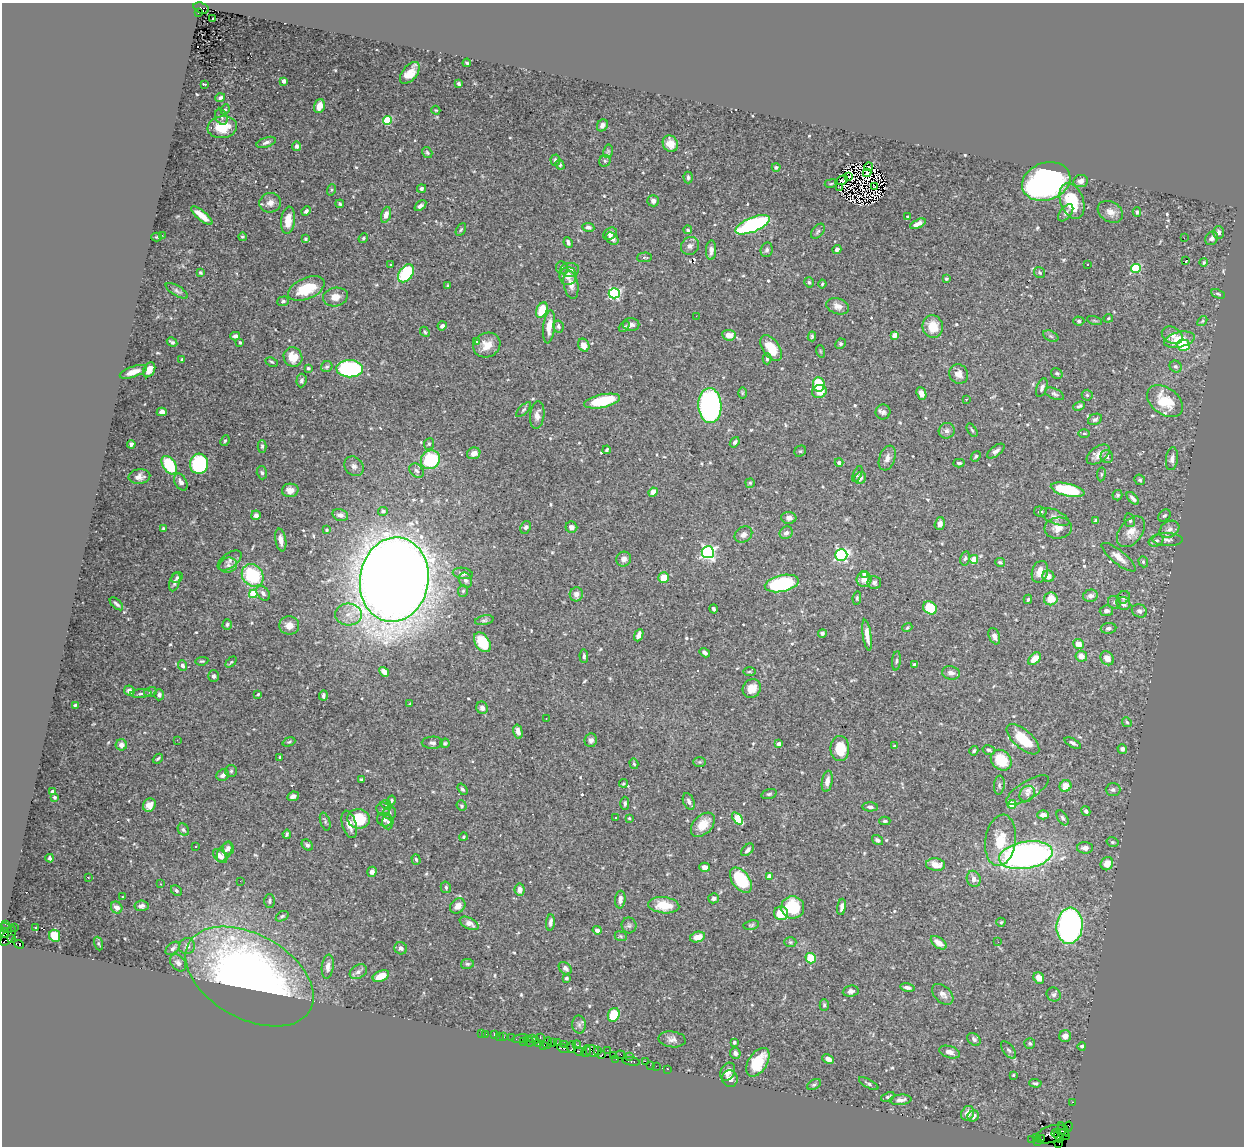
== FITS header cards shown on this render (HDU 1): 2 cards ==
NAXIS1  =                 1242
NAXIS2  =                 1144

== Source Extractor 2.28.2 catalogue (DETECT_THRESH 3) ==
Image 1242 x 1144 px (HDU 1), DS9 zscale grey, 1 PNG px = 1 image px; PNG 1246 x 1148 px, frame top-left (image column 1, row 1144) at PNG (2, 3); each listed source drawn as its Kron ellipse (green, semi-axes under 4 px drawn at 4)
Background 0.838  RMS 0.017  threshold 0.0511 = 3 sigma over >= 5 px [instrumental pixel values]
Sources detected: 613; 10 with non-positive FLUX_AUTO (blend fragments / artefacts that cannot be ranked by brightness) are neither listed nor drawn; of the other 603, the 500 brightest by FLUX_AUTO listed and drawn (103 fainter detections omitted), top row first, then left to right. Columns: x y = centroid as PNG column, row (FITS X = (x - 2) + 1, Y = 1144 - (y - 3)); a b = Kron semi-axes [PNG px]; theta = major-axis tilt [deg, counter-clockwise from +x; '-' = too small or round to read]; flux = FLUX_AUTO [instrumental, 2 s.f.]
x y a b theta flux
201 8 8 5 -17 450
198 13 3 3 - 150
213 19 3 3 - 3.9
467 63 4 3 - 1.7
410 73 13 7 49 15
284 81 4 3 - 8.2
204 84 4 2 - 1.5
459 84 4 3 - 2.2
220 98 5 3 - 3.6
319 106 7 5 72 8.4
225 109 5 4 - 1.6
436 110 4 4 - 1.3
221 117 8 5 -68 2.5
387 120 4 4 - 53
602 125 6 5 - 4.2
222 127 15 11 8 28
266 142 10 5 19 4
670 144 9 7 -64 14
297 146 4 4 - 4.1
608 151 7 5 78 2
427 152 6 4 -56 1.9
555 160 5 5 - 2.8
605 161 6 5 - 2.4
560 165 5 4 - 2.2
776 167 4 3 - 2.3
869 167 4 2 - 2.6
867 173 4 2 - 1.5
849 176 2 2 - 1.3
688 178 6 4 -88 2.5
842 180 6 2 25 2.1
1046 181 25 18 19 410
1080 181 7 6 - 4.9
831 183 6 3 9 1.3
874 186 3 3 - 4
840 187 3 2 - 1.5
422 188 4 4 - 3
331 190 6 4 71 1.4
653 201 6 5 - 4.8
1072 201 18 11 -69 45
270 203 11 10 - 7.4
340 204 4 3 - 1.8
420 206 7 4 38 3.5
306 211 5 4 - 2.9
1110 212 13 10 -31 8.8
1137 212 4 3 - 1.6
1066 213 10 5 52 3.2
202 215 13 4 -39 13
386 215 8 4 73 7
908 217 3 3 - 1.7
288 220 14 7 83 14
918 224 8 4 24 6.7
752 225 18 7 23 180
588 227 6 4 -8 3.4
461 230 7 4 61 1.8
688 230 4 4 - 2.1
818 231 9 5 51 2.5
1219 232 6 5 - 3.9
610 234 7 5 32 4.8
162 235 3 2 - 3.1
157 237 5 4 - 1.3
242 237 4 3 - 1.3
363 238 5 4 - 1.5
1184 238 2 2 - 14
1212 238 7 6 - 3.2
306 239 4 3 - 1.8
612 239 7 5 -44 7
568 242 5 3 - 4
690 246 9 8 - 5.4
711 250 10 5 87 5.4
767 250 7 6 - 3.2
837 250 4 3 - 3.2
645 257 7 5 2 2.6
1186 260 3 3 - 28
1204 262 4 3 - 1.8
391 264 3 3 - 3.8
1087 264 3 2 - 3.3
562 268 6 6 - 2.6
1136 268 5 4 - 70
570 270 9 7 -1 6.1
200 272 4 3 - 1.5
406 273 10 6 52 80
1039 273 6 5 - 1.7
568 276 9 8 - 12
946 279 4 3 - 1.3
809 282 5 4 - 2.1
822 284 4 4 - 1.6
571 285 14 7 -79 8
448 286 4 3 - 1.6
306 289 19 10 23 38
177 291 12 5 -32 3.1
614 293 5 5 - 130
1218 294 7 4 -22 1.8
335 297 12 9 11 11
283 301 6 4 19 2.3
838 306 11 8 -17 7.1
542 310 8 5 65 28
696 316 2 2 - 3.9
1108 318 5 4 - 1.3
1094 320 8 3 -19 1.4
1079 321 5 4 - 2.1
1202 321 5 4 - 1.5
631 324 8 6 -1 4.5
442 326 5 4 - 3.2
558 326 6 5 - 2.6
549 327 17 6 83 15
624 327 6 3 40 1.7
933 327 11 10 - 20
425 332 5 4 - 1.6
729 335 7 5 -7 12
894 335 4 4 - 6.7
1172 335 11 8 -28 7.9
235 336 5 4 - 3.7
812 336 5 3 - 1.6
1051 336 8 5 -25 2.5
1179 340 15 7 13 21
477 341 3 3 - 3.3
172 342 5 3 - 2.5
240 342 3 3 - 1.4
840 344 5 5 - 1.9
487 345 14 12 28 15
584 345 7 5 -63 10
1183 345 6 5 - 36
771 348 14 8 -54 23
820 351 6 4 -71 1.3
293 357 10 9 - 18
182 359 4 3 - 1.6
767 359 5 4 - 2.1
272 362 6 3 -26 1.5
327 367 6 5 - 2.3
1176 367 6 5 - 2.3
308 368 4 4 - 3.2
350 369 13 8 -2 120
149 370 8 5 61 10
133 372 14 5 19 11
1057 373 6 5 - 2.2
959 374 10 9 - 7
301 380 7 5 86 2.9
819 384 7 6 - 39
1042 388 10 5 69 3.9
819 391 7 6 - 16
742 393 6 4 89 1.4
921 393 6 4 -68 6
1054 394 10 5 -24 3
1087 395 5 5 - 1.7
966 399 3 2 - 1.4
602 401 18 6 12 48
1165 401 20 13 -36 38
710 405 17 11 -87 300
1079 406 6 4 22 2.4
523 410 9 4 45 2.2
162 412 5 4 - 6.1
883 412 7 7 - 3.4
537 415 14 7 82 7
1095 419 7 5 23 3.2
972 430 7 3 -58 1.6
947 431 8 7 - 4.2
1084 433 6 4 -1 1.3
225 441 6 4 66 1.6
735 442 5 4 - 3
131 444 4 3 - 2.4
429 444 6 4 67 1.9
262 446 6 4 -90 2.1
607 450 4 3 - 1.8
800 451 6 5 - 1.6
996 451 10 5 38 3.9
474 453 7 5 20 8.8
1098 454 13 7 37 8.6
976 456 6 4 51 2
1107 457 6 6 - 3.2
887 458 13 8 70 6.6
1172 459 11 6 82 5.1
430 460 10 9 - 72
839 463 4 4 - 4.2
959 463 5 3 - 1.9
199 464 10 9 - 110
169 465 10 6 -56 62
354 466 10 9 - 5.3
416 471 8 6 -43 3.2
262 473 7 5 -73 2.4
857 474 8 4 68 2
1101 474 7 3 82 1.5
139 477 11 7 6 6
860 478 6 5 - 4.6
1140 480 5 5 - 2.2
181 482 9 6 -61 5.9
750 483 5 5 - 1.5
290 490 8 6 5 7.5
1068 490 17 6 -13 73
653 492 5 4 - 7.8
1117 495 5 5 - 1.8
1133 498 8 4 -47 4
383 511 5 4 - 3.1
1040 512 6 5 - 2.9
256 515 5 5 - 4.1
340 515 8 5 -15 5
1164 516 7 5 43 2.3
1055 517 15 6 -24 5.7
789 518 8 6 -2 4.2
1130 520 7 5 -78 2.6
1095 521 4 3 - 2.2
940 523 6 5 - 4.7
526 527 6 5 - 2.6
571 527 6 5 - 5
163 528 4 4 - 1.8
1058 528 13 10 5 11
1169 529 10 8 31 5.9
327 530 3 3 - 1.4
1131 532 17 11 52 12
786 533 7 6 - 4.2
743 535 9 7 34 5.8
1167 539 15 6 -2 4.6
281 540 11 5 -80 8.3
1156 541 8 5 27 3
708 552 6 6 - 280
841 555 6 6 - 190
1119 557 21 6 -39 9.7
965 558 7 5 77 2.4
624 559 8 7 - 5.7
974 559 4 4 - 18
230 561 14 7 36 5.5
1000 562 5 4 - 2
1143 562 6 4 -70 1.9
228 565 9 7 16 4.7
1040 572 11 8 73 10
463 573 10 5 -8 4.5
864 574 4 4 - 9.8
253 575 12 10 -51 74
1048 576 6 6 - 6.4
177 577 6 4 31 1.9
664 578 5 5 - 20
864 579 7 7 - 8.4
394 580 42 34 81 3300
465 580 8 6 -65 4.1
175 582 10 5 73 3.8
782 583 17 8 12 100
874 583 7 6 - 3.3
463 591 6 5 - 1.9
263 593 8 5 -50 3.8
253 594 4 4 - 39
576 594 7 6 - 6.8
1090 596 7 6 - 6
1124 597 7 6 - 2.3
857 598 7 4 83 1.9
1028 599 5 3 - 1.7
1051 599 7 6 - 20
1114 602 7 6 - 2.9
116 604 8 3 -42 3
1123 604 7 6 - 6.5
930 608 7 6 - 39
714 609 4 3 - 2
1106 611 7 5 6 4
1139 611 8 6 -24 4.2
348 615 13 11 -4 13
484 620 9 4 11 2.5
227 624 5 4 - 2.1
289 625 10 9 - 9.8
907 628 5 4 - 1.6
1109 628 8 5 7 2.8
822 633 4 4 - 2.4
639 635 6 4 66 6.2
867 635 15 4 -82 8.9
994 636 8 5 -69 4.4
482 642 11 7 -57 38
1078 644 5 5 - 10
705 653 5 3 - 3.3
584 656 7 4 -86 2.5
1081 656 6 5 - 8.2
1107 658 7 6 - 8.2
1034 659 7 5 44 14
202 661 6 4 8 1.4
896 661 10 4 85 2.3
231 662 6 4 44 1.4
914 664 3 3 - 2.1
182 665 5 4 - 3.1
384 672 5 4 - 8.2
749 672 6 3 1 1.4
951 673 9 6 -11 5.7
213 676 6 5 - 3.1
752 688 10 8 48 12
129 691 5 5 - 5.3
150 692 6 5 - 2.1
141 694 10 3 4 2.8
258 694 3 3 - 1.6
159 695 5 5 - 2.9
323 695 5 3 - 2.8
410 704 3 2 - 1.4
75 705 4 3 - 1.8
482 708 6 5 - 6
546 719 3 2 - 1.5
1127 722 5 4 - 1.6
518 732 7 4 -75 7.2
1023 739 20 9 -41 39
177 740 3 2 - 1.3
591 740 7 6 - 3.7
289 742 6 4 21 1.6
432 743 11 6 1 3.8
445 743 5 4 - 2
1073 743 9 4 -30 3.1
779 744 4 4 - 6.8
121 745 5 5 - 7.4
895 746 4 3 - 2.3
840 749 12 9 90 32
1122 749 5 4 - 3.5
989 750 6 4 -12 2.1
974 751 5 4 - 2
280 757 3 3 - 1.4
158 759 5 3 - 2
1001 760 11 9 -45 32
700 762 6 5 - 1.6
634 764 5 4 - 1.8
231 771 6 6 - 2.1
223 775 6 5 - 4.8
361 779 3 3 - 1.8
827 781 11 5 80 7.1
623 783 4 3 - 1.3
999 785 9 5 85 2.7
1065 786 6 5 - 13
462 789 6 4 -54 2.8
1027 790 24 9 31 8.9
1113 790 7 6 - 3.4
52 792 4 3 - 4.1
769 794 8 4 15 2.1
1027 794 8 7 - 4.1
293 796 6 4 25 3.5
54 797 4 3 - 2
391 800 5 4 - 1.6
689 801 9 5 -68 3.4
625 803 7 4 89 2.6
1012 804 4 4 - 32
149 805 7 6 - 9.4
386 805 5 4 - 1.4
462 806 5 5 - 2.3
870 807 8 4 -2 2.7
383 809 7 6 - 3.4
1086 811 5 4 - 2.9
389 813 6 6 - 3.3
1043 815 6 4 1 6.1
615 817 3 3 - 3.6
629 818 3 3 - 1.4
737 818 7 4 -52 35
1063 818 8 5 -57 2.6
359 819 11 10 - 39
384 820 8 6 -25 4.5
325 821 9 4 -72 2.2
885 821 5 4 - 1.9
388 822 7 5 -86 3.1
349 824 14 7 -73 9.2
703 825 14 9 44 19
183 830 6 5 - 2.3
287 834 4 3 - 1.5
464 837 4 4 - 1.6
877 840 6 4 -33 3.1
1000 840 26 15 82 31
1112 842 6 4 -15 1.9
307 845 6 5 - 2.9
195 846 3 2 - 1.5
228 848 6 5 - 2.8
1085 848 8 5 -2 5.5
747 850 7 4 46 3.8
224 852 11 6 58 6.5
1026 855 27 13 9 400
220 856 9 5 -44 5.4
50 858 4 3 - 2.2
416 859 5 4 - 1.9
1107 864 7 6 - 13
936 865 9 6 -6 13
705 867 5 4 - 6.6
372 872 5 4 - 5.4
769 876 4 3 - 7.6
88 878 3 2 - 2.5
974 879 8 7 - 6
741 880 14 8 -53 57
240 881 2 2 - 2.5
160 884 3 2 - 1.5
446 887 6 5 - 2.5
520 890 6 5 - 6.9
176 891 6 5 - 2.6
123 897 4 3 - 2.5
714 898 5 4 - 3.4
620 899 9 5 85 6.2
270 901 7 5 -90 2.7
664 905 15 8 -6 28
141 906 7 5 7 3.6
458 906 8 7 - 8.1
793 907 11 11 - 47
842 907 8 4 82 3.9
117 908 6 5 - 5.6
781 913 7 7 - 27
282 916 7 4 31 2.2
550 922 8 4 84 3.9
1001 922 4 4 - 1.5
469 923 10 5 -27 7.4
6 924 3 3 - 27
629 925 8 7 - 2.9
751 925 8 5 10 2
1070 926 18 13 84 350
15 927 2 2 - 22
35 927 2 2 - 1.7
6 928 6 3 -34 77
597 930 4 4 - 4.3
5 933 4 3 - 180
8 936 11 5 57 670
55 936 6 5 - 28
621 936 6 4 -23 1.8
697 937 8 5 13 13
11 939 4 3 - 230
790 942 6 5 - 1.9
998 942 2 2 - 1.9
939 943 9 5 -36 11
19 944 5 3 - 170
98 944 7 3 -71 1.7
187 946 8 7 - 4.7
173 948 8 5 42 4.1
401 948 6 6 - 4.1
811 958 5 5 - 28
178 963 9 7 -49 4.8
467 964 6 5 - 2.1
328 967 12 6 82 6.8
565 968 7 5 -43 4.6
358 972 9 6 32 5.1
381 976 9 5 24 18
249 977 69 42 -29 750
566 978 3 3 - 2.3
1039 978 6 5 - 8.4
907 988 7 4 -12 3.8
851 991 8 5 7 4.5
943 994 12 8 -44 5.7
1054 994 7 6 - 2.8
824 1005 6 4 -88 2.1
614 1015 7 5 66 35
579 1025 9 6 -88 3.3
481 1033 3 2 - 36
486 1034 2 2 - 9.1
494 1034 3 2 - 47
499 1036 2 2 - 12
1065 1036 6 6 - 6.9
503 1037 3 3 - 130
540 1037 3 2 - 130
512 1038 2 2 - 7.9
520 1038 8 3 11 85
532 1038 2 2 - 8.6
672 1039 13 8 -6 5.8
974 1039 7 5 -43 2.7
523 1041 3 2 - 76
529 1041 5 4 - 140
535 1041 2 2 - 47
734 1042 3 3 - 1.7
548 1043 6 2 70 61
553 1043 2 2 - 43
557 1043 2 2 - 24
1030 1043 5 5 - 2.2
539 1044 3 3 - 110
565 1044 4 3 - 88
544 1045 3 2 - 120
577 1045 4 3 - 140
1082 1046 4 4 - 2.2
572 1047 6 3 77 110
563 1048 6 3 -27 180
607 1050 2 2 - 46
1008 1050 10 5 -52 3.3
586 1051 6 4 77 160
592 1051 7 5 -22 310
598 1051 3 3 - 110
579 1052 5 3 - 180
949 1052 10 6 -17 6.8
735 1053 5 5 - 3
602 1054 3 2 - 31
620 1055 5 3 - 74
613 1056 2 2 - 19
629 1056 2 2 - 36
616 1059 3 2 - 36
828 1059 6 4 -25 4.9
631 1061 9 3 -10 150
645 1061 2 2 - 67
758 1062 16 9 57 33
650 1065 2 2 - 22
656 1066 2 2 - 33
667 1069 3 2 - 56
728 1072 9 6 63 8.7
1013 1075 3 3 - 1.6
730 1079 8 8 - 5.6
1035 1083 6 4 -2 2.4
869 1084 11 4 -29 2.7
814 1085 7 4 30 2.2
888 1097 7 4 24 1.8
901 1100 11 5 6 5.3
1073 1102 2 2 - 12
968 1113 7 6 - 8.7
973 1116 6 5 - 4.9
1068 1127 5 3 - 76
1064 1129 8 4 -58 160
1056 1133 4 3 - 410
1051 1134 15 8 20 410
1063 1134 6 4 -36 13
1036 1137 2 2 - 11
1059 1137 6 3 -61 740
1042 1139 2 2 - 19
1032 1140 2 2 - 12
1038 1142 4 2 - 72
1059 1143 3 3 - 68
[103 fainter detections neither listed nor drawn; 10 non-positive-flux detections neither listed nor drawn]